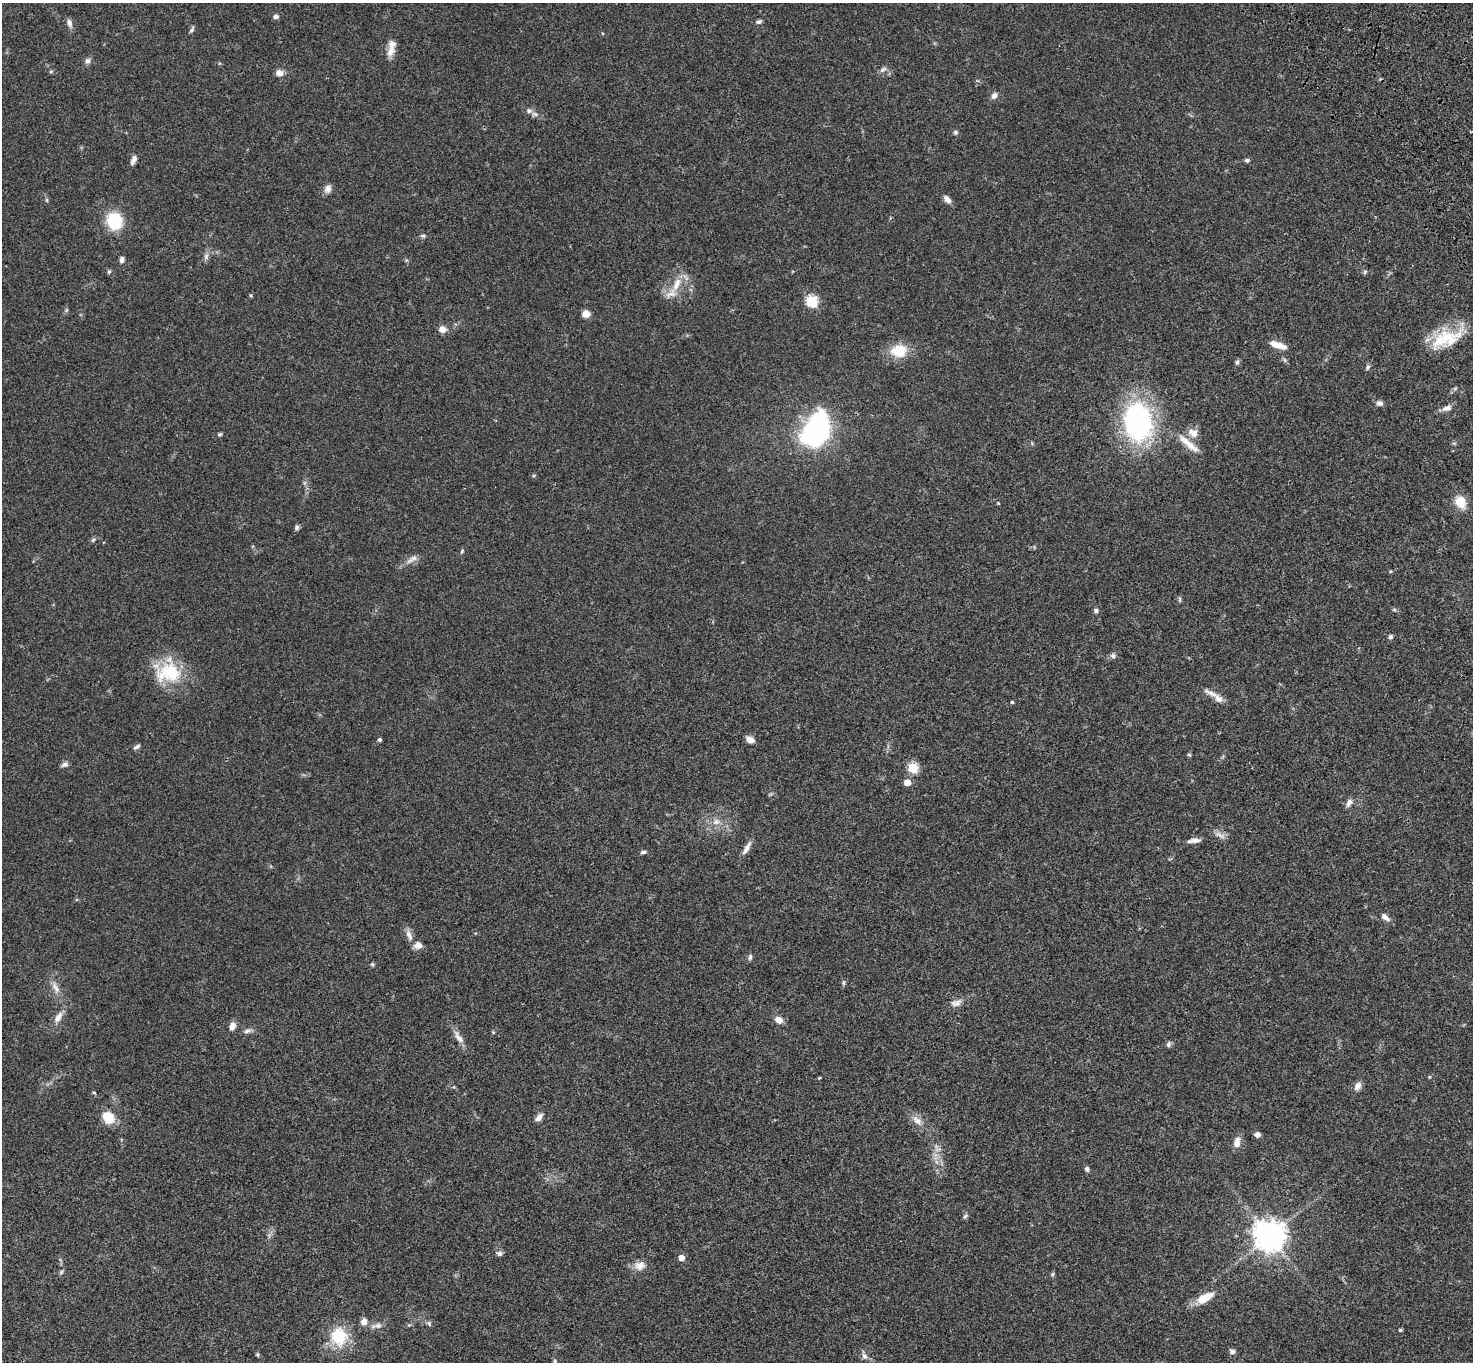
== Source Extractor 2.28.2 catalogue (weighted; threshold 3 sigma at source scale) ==
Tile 10 of 4 x 4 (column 2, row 3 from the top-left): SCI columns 1579-3049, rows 1743-3102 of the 6094 x 6064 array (HDU 1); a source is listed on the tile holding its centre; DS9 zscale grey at full resolution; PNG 1475 x 1364 px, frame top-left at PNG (2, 3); no overlay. Shown black and unused: <1% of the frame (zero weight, under 3 of 4 exposures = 6% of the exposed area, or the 3 px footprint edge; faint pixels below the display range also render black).
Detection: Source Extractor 2.28.2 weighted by HDU 2 'WHT'; one run over the whole footprint, this tile lists its part. Background 0.0463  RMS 0.0052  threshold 0.0236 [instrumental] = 3 sigma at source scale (4.5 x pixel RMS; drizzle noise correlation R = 1.50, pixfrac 1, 0.05/0.05 arcsec/px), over >= 5 px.
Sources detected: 113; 4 inside a brighter listed object's ellipse — not listed separately; the other 109 listed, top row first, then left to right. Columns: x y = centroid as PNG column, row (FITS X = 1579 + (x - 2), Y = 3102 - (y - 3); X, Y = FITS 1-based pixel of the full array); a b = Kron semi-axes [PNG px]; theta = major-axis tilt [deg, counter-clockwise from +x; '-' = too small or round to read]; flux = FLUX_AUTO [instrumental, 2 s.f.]
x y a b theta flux
276 16 6 5 - 1.9
759 22 8 5 19 1.2
69 23 12 6 -71 2.1
192 30 8 4 57 1
391 51 16 10 69 4.3
88 61 7 7 - 1.7
883 69 11 5 36 1.6
51 71 5 5 - 0.68
279 73 7 7 - 3.4
994 96 9 7 46 2.3
529 111 8 7 - 2
955 132 6 5 - 1
134 159 12 6 67 2.2
1247 160 6 5 - 1.1
328 189 10 9 - 2.6
947 199 10 6 -48 2.6
47 200 6 4 -89 0.67
114 221 17 15 -69 22
423 236 7 5 -13 0.9
206 256 9 7 89 1.7
122 260 7 5 82 1.8
109 272 6 5 - 0.77
1365 272 6 5 - 0.83
677 284 22 9 67 7.5
811 301 6 6 - 42
586 314 9 8 - 3.3
442 329 7 6 - 4
1449 339 39 27 21 21
1278 345 21 7 -19 5.7
899 351 19 14 5 13
1237 362 7 6 - 1
1368 367 8 5 61 0.99
1380 403 8 7 - 1.7
1447 408 15 7 21 2.6
1138 421 36 25 -83 99
817 429 22 14 64 150
1193 433 14 11 -39 4.5
220 434 5 4 - 0.8
1188 443 33 8 -41 7.8
1460 502 13 10 -55 9.4
998 503 4 3 - 0.4
297 528 6 5 - 1.1
93 540 6 5 - 0.87
462 551 5 5 - 0.64
412 559 19 7 33 3.3
1180 599 8 4 90 0.76
1394 609 7 4 0 0.71
1096 611 6 6 - 1.2
1391 637 5 5 - 1.3
1113 656 8 7 - 1.4
168 672 34 29 14 25
1212 694 30 6 -26 4.1
1012 702 3 3 - 0.73
380 739 5 5 - 0.8
750 740 10 7 -29 2.9
136 747 10 5 31 1.2
1189 755 5 4 - 0.67
65 764 9 6 24 1.6
913 768 5 5 - 29
907 782 5 5 - 6.9
1349 803 12 6 62 2.1
716 822 11 8 25 3.3
1220 835 19 5 -30 2.3
1194 840 17 6 8 2.7
747 848 21 6 61 3.2
643 852 7 4 4 1.1
1385 917 12 6 -37 2.6
409 935 16 7 -69 3.4
418 945 11 9 5 3.2
750 957 9 5 75 1.2
372 964 5 5 - 0.72
844 983 8 4 81 0.8
55 988 19 7 -64 3.9
956 1003 15 9 11 3.2
58 1017 17 8 58 3.8
779 1020 9 7 -30 3.7
232 1026 9 7 62 3.1
247 1031 11 6 21 1.7
493 1032 5 4 - 0.5
459 1037 22 7 -55 4
1168 1044 8 6 88 1.2
1429 1077 5 3 - 0.47
1358 1086 12 8 56 2.8
94 1092 5 3 - 0.49
539 1117 11 6 53 2.4
108 1118 14 11 -48 9.7
917 1120 17 9 -42 4.2
1257 1134 6 5 - 2
1237 1143 14 8 78 3.8
938 1149 11 4 5 1.4
1087 1169 6 6 - 1.2
965 1216 8 5 45 0.92
1269 1236 11 10 - 620
500 1253 8 6 1 1.5
681 1258 6 6 - 3.6
640 1266 16 12 8 4.5
61 1272 6 5 - 0.85
1052 1274 6 5 - 0.74
1205 1298 22 9 29 9
364 1322 9 8 - 2.7
429 1324 8 5 -64 0.96
409 1325 5 5 - 0.64
377 1326 18 7 10 2.9
1400 1330 5 4 - 0.62
339 1337 27 24 -88 17
1232 1351 7 6 - 1.4
257 1355 7 3 -82 0.64
864 1356 14 7 -70 2.1
555 1361 7 4 76 0.78
Isophote crosses this tile's border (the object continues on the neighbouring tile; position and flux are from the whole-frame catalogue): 1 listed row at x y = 555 1361